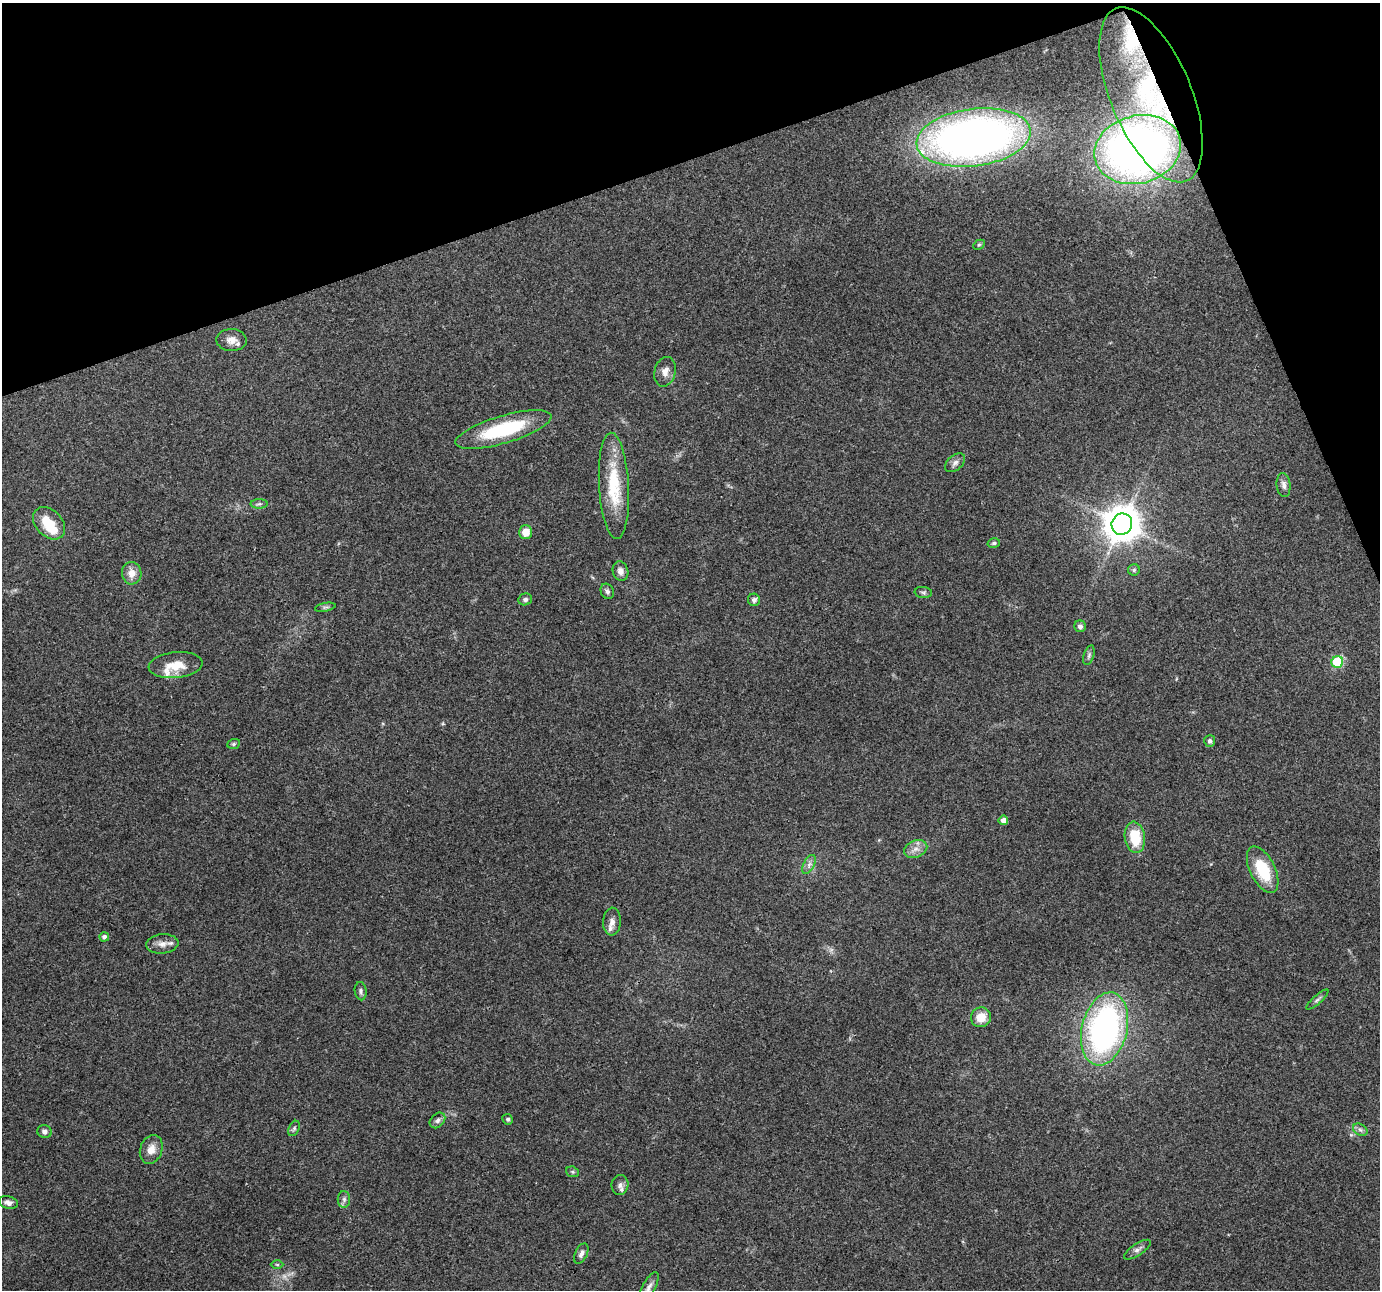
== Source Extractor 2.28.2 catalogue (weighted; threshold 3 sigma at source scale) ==
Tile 3 of 4 x 4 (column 3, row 1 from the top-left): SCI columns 2759-4136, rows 3940-5227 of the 5517 x 5359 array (HDU 1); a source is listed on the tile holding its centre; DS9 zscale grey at full resolution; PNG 1382 x 1292 px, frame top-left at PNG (2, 3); each listed source drawn as its Kron ellipse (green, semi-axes under 4 px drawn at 4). Shown black and unused: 17% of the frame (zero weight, under 3 of 4 exposures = <1% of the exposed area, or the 3 px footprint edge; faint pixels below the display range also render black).
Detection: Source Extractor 2.28.2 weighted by HDU 2 'WHT'; one run over the whole footprint, this tile lists its part. Background 0.192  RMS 0.0071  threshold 0.0322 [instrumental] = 3 sigma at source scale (4.5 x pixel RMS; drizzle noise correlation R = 1.50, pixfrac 1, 0.0396/0.0396 arcsec/px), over >= 5 px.
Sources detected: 61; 1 too faint to see at this stretch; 1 inside a brighter object's white glare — neither listed nor drawn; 4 inside a brighter listed object's ellipse — not listed separately; the other 55 listed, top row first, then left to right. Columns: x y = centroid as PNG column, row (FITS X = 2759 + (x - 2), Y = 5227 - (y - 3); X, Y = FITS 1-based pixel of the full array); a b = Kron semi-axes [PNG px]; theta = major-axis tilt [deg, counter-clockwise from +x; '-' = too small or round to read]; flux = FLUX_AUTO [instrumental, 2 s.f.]
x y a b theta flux
1151 95 93 40 -67 140
973 137 57 28 8 510
1138 150 44 34 15 500
979 245 6 4 28 1
231 340 15 11 -2 5.9
665 372 15 10 76 5.5
503 430 50 13 16 53
955 463 11 7 43 3.1
1284 485 12 7 -85 3
614 486 53 15 -87 36
259 504 8 5 1 1.5
49 523 19 13 -45 17
1122 524 11 10 - 1700
526 532 7 6 - 8.1
994 543 6 5 - 1.3
1134 570 6 5 - 1.4
620 571 10 7 -72 3.6
132 573 11 10 - 6.8
607 591 8 6 -64 2.2
923 592 9 5 -7 1.6
525 599 7 6 - 1.9
754 600 6 6 - 2.2
325 607 10 3 11 1.3
1080 626 6 5 - 2.6
1089 655 10 5 72 1.8
1337 662 6 5 - 45
175 665 27 13 6 15
1210 741 6 5 - 1.8
234 744 6 5 - 1.2
1003 820 5 4 - 4.7
1135 837 16 10 -82 22
916 849 12 8 23 4.9
809 864 10 5 63 2.7
1263 870 25 12 -64 28
612 922 14 9 86 4.5
104 937 4 4 - 2.2
162 944 16 9 6 5.4
361 991 9 6 -83 1.9
1317 1000 14 4 42 1.8
981 1017 10 9 - 11
1104 1029 37 22 76 200
508 1119 5 5 - 1.4
437 1120 9 6 46 2.3
294 1128 8 5 64 1.5
1360 1130 8 5 -30 1.9
45 1132 7 6 - 2.5
151 1149 15 11 70 7.1
572 1172 7 5 -21 1.2
620 1185 10 8 79 3.3
344 1199 8 6 -89 2.1
8 1203 9 6 -14 2.8
1137 1250 15 6 34 2.9
581 1254 11 6 64 2.7
277 1265 6 4 -1 0.99
649 1287 16 6 61 3.7
Overlapping masked pixels (flux is a lower limit): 3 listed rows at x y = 1151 95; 973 137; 1138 150